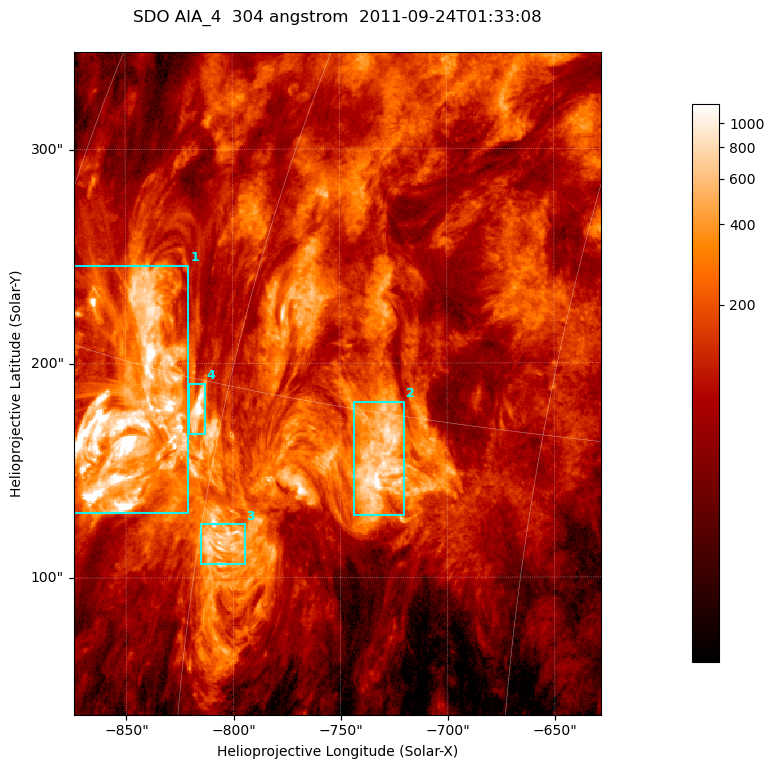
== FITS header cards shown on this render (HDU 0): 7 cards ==
TELESCOP= 'SDO     '           /
INSTRUME= 'AIA_4   '           /
WAVELNTH=                  304 /
WAVEUNIT= 'angstrom'           /
DATE-OBS= '2011-09-24T01:33:08.13' /
CTYPE1  = 'HPLN-TAN'           /
CTYPE2  = 'HPLT-TAN'           /

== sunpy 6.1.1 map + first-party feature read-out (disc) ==
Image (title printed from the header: SDO AIA_4  304 angstrom  2011-09-24T01:33:08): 410 x 515 px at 0.6 arcsec/px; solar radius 956 arcsec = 1593 px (partial field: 2.6% of the solar disc is inside the frame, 100% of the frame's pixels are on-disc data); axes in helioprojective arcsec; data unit not stated in the header (colour bar unlabelled)
Pointing: header CRPIX1/2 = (2058.21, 2041.36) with CRVAL1/2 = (0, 0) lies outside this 410 x 515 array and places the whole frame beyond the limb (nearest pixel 1.41 R_sun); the SolarSoft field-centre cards XCEN/YCEN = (-751.2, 190.6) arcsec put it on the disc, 1310 arcsec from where CRPIX/CRVAL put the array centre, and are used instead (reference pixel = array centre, CRVAL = XCEN/YCEN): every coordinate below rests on XCEN/YCEN
Orientation: roll -0.132 deg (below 1 deg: not rotated)
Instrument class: DISC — disc imager (sunpy class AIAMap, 304 A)
Bright regions (active regions / flare kernels): reference = the on-disc median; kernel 3 px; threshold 5 sigma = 383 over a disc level ~114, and >= 1.15x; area >= 211 px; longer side >= 5 px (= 3 arcsec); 4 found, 4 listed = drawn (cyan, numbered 1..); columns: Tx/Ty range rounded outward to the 2 arcsec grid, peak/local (2 s.f.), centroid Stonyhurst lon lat
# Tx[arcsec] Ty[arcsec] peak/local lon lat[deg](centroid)
1 -876..-820 130..246 27 -65 +14
2 -744..-720 128..182 13 -52 +14
3 -816..-794 106..126 7.9 -59 +11
4 -820..-812 166..192 15 -61 +14